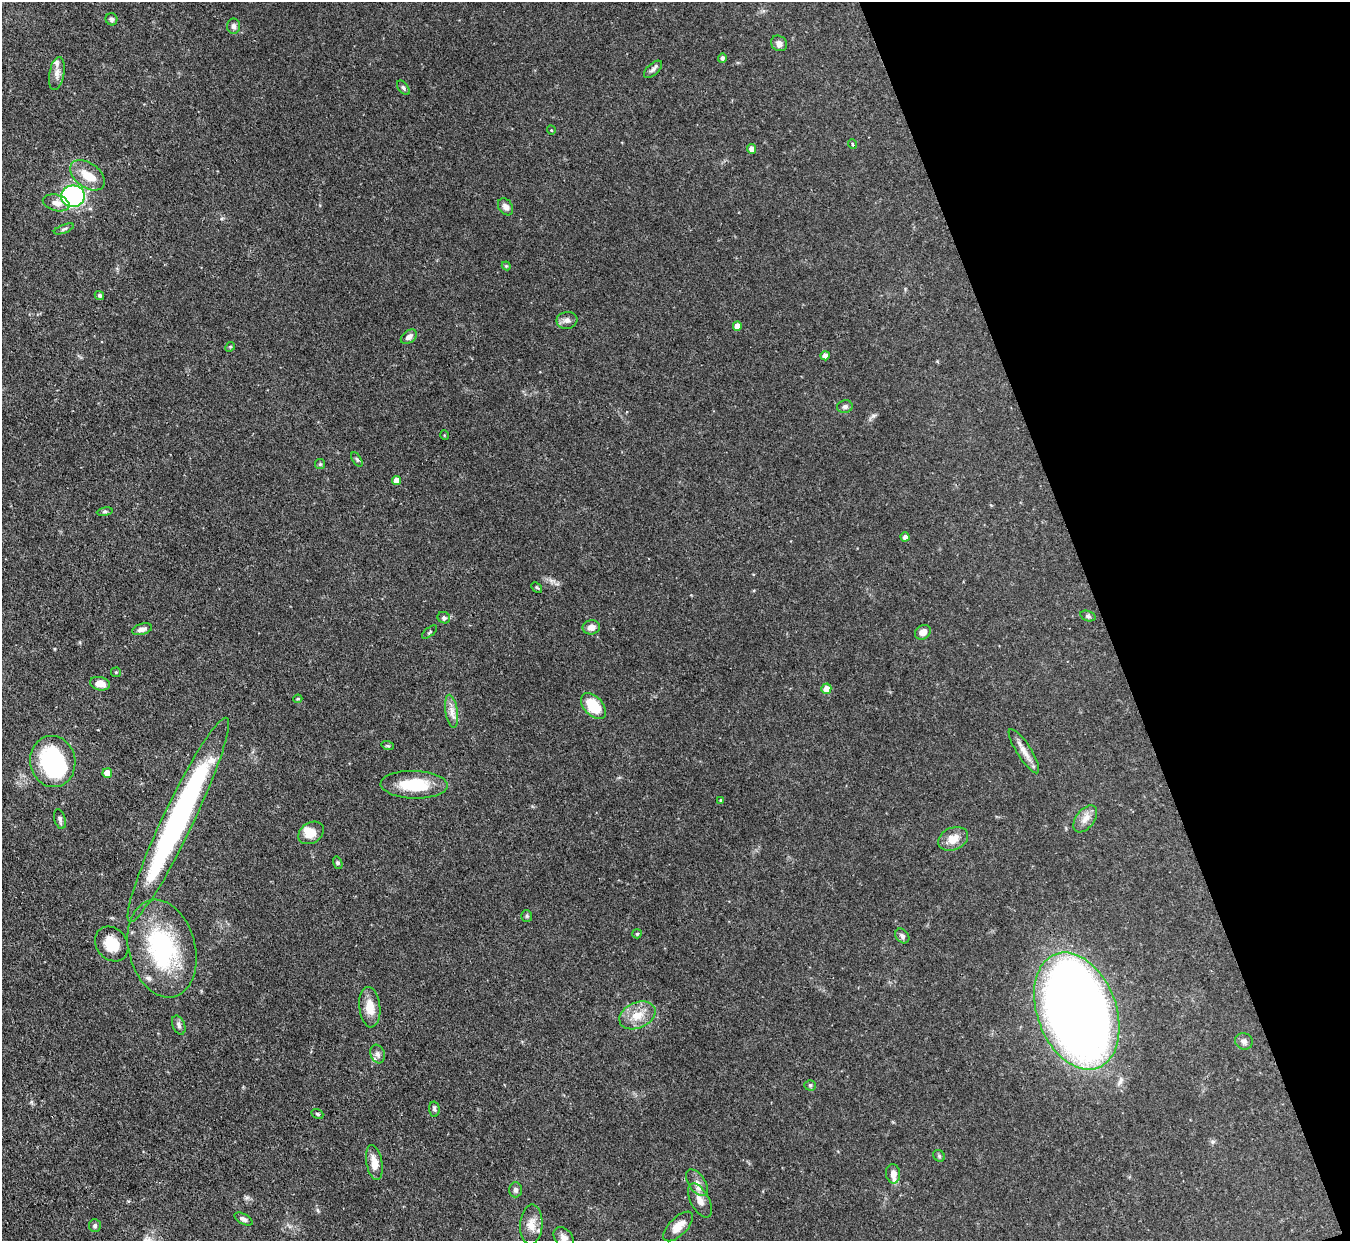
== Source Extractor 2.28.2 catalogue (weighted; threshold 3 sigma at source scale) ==
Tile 12 of 4 x 4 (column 4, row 3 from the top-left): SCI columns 4044-5391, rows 1385-2623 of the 5393 x 5373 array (HDU 1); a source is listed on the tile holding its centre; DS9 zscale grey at full resolution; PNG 1352 x 1243 px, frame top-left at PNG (2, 2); each listed source drawn as its Kron ellipse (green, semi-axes under 4 px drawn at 4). Shown black and unused: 18% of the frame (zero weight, under 3 of 4 exposures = <1% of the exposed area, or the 3 px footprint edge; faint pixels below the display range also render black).
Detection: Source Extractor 2.28.2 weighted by HDU 2 'WHT'; one run over the whole footprint, this tile lists its part. Background 0.0909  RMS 0.0046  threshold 0.0206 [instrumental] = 3 sigma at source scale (4.5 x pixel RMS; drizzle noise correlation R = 1.50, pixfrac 1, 0.05/0.05 arcsec/px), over >= 5 px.
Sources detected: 89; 2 inside a brighter object's white glare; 1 cosmic-ray / hot-pixel residue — neither listed nor drawn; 7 inside a brighter listed object's ellipse — not listed separately; the other 79 listed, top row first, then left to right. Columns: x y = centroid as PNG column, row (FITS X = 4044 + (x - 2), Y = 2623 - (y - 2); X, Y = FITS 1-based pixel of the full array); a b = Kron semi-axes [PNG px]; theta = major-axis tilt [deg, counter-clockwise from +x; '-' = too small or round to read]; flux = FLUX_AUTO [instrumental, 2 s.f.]
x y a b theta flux
111 19 6 6 - 1.1
234 26 7 6 - 1.4
779 43 9 7 -38 2.2
722 58 5 4 - 0.93
653 69 11 5 43 1.4
57 73 17 7 79 3
403 88 8 5 -53 0.93
551 130 5 3 - 0.35
852 144 5 3 - 0.77
752 149 5 4 - 2.6
87 175 19 12 -36 7.5
73 196 12 10 9 72
56 203 14 8 -15 3.5
506 207 9 7 -55 2.2
64 229 11 4 20 0.99
506 266 4 4 - 0.48
99 295 5 4 - 0.87
567 320 10 8 9 2
737 326 4 4 - 3.6
409 337 9 6 38 1.9
230 347 5 4 - 0.53
825 356 4 4 - 3.3
845 407 8 6 13 1.4
444 435 5 3 - 0.39
357 460 8 3 -58 0.68
320 464 5 5 - 0.6
396 480 4 4 - 4.3
105 512 8 4 9 0.76
905 537 4 4 - 1.6
537 587 6 4 -44 0.55
1088 616 8 5 -19 0.92
444 618 6 5 - 1.1
591 627 9 7 7 2.9
142 629 10 5 14 2.4
430 632 9 2 40 0.57
923 632 8 7 - 2.9
116 672 5 5 - 0.59
100 684 10 6 -12 4.3
826 689 5 5 - 4.4
298 699 4 3 - 0.49
593 706 15 9 -47 16
451 711 17 6 -81 3.2
388 746 6 4 -18 0.64
1024 751 26 7 -58 4.3
53 761 26 22 -80 51
107 773 5 5 - 5.7
414 785 33 14 -2 18
721 800 4 3 - 0.48
60 819 10 5 -75 1.2
1085 819 15 9 52 3.9
178 820 113 15 64 130
311 833 14 10 33 5.5
953 839 15 11 23 5.8
338 863 6 4 -74 0.72
527 916 6 5 - 0.75
637 934 5 4 - 0.49
902 936 8 6 -51 1.4
112 944 19 15 -52 9.8
162 949 50 33 -75 56
370 1007 20 10 -84 7
1077 1011 61 39 -69 590
637 1015 19 13 23 7.7
179 1025 10 6 -68 1.4
1244 1041 9 8 - 1.8
378 1054 9 7 -71 1.6
810 1085 5 5 - 0.68
434 1109 7 5 -88 0.96
317 1114 6 4 -22 0.68
939 1156 6 5 - 0.69
374 1163 17 8 -80 5.1
893 1174 9 7 -84 2.9
697 1183 15 8 -55 3.1
515 1190 7 6 - 1.4
700 1200 19 9 -62 4.1
244 1219 10 5 -27 1.5
531 1224 20 11 86 5.3
95 1225 6 6 - 0.97
678 1226 19 9 45 5.8
563 1237 11 8 -45 2.5
Overlapping masked pixels (flux is a lower limit): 1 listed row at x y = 178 820